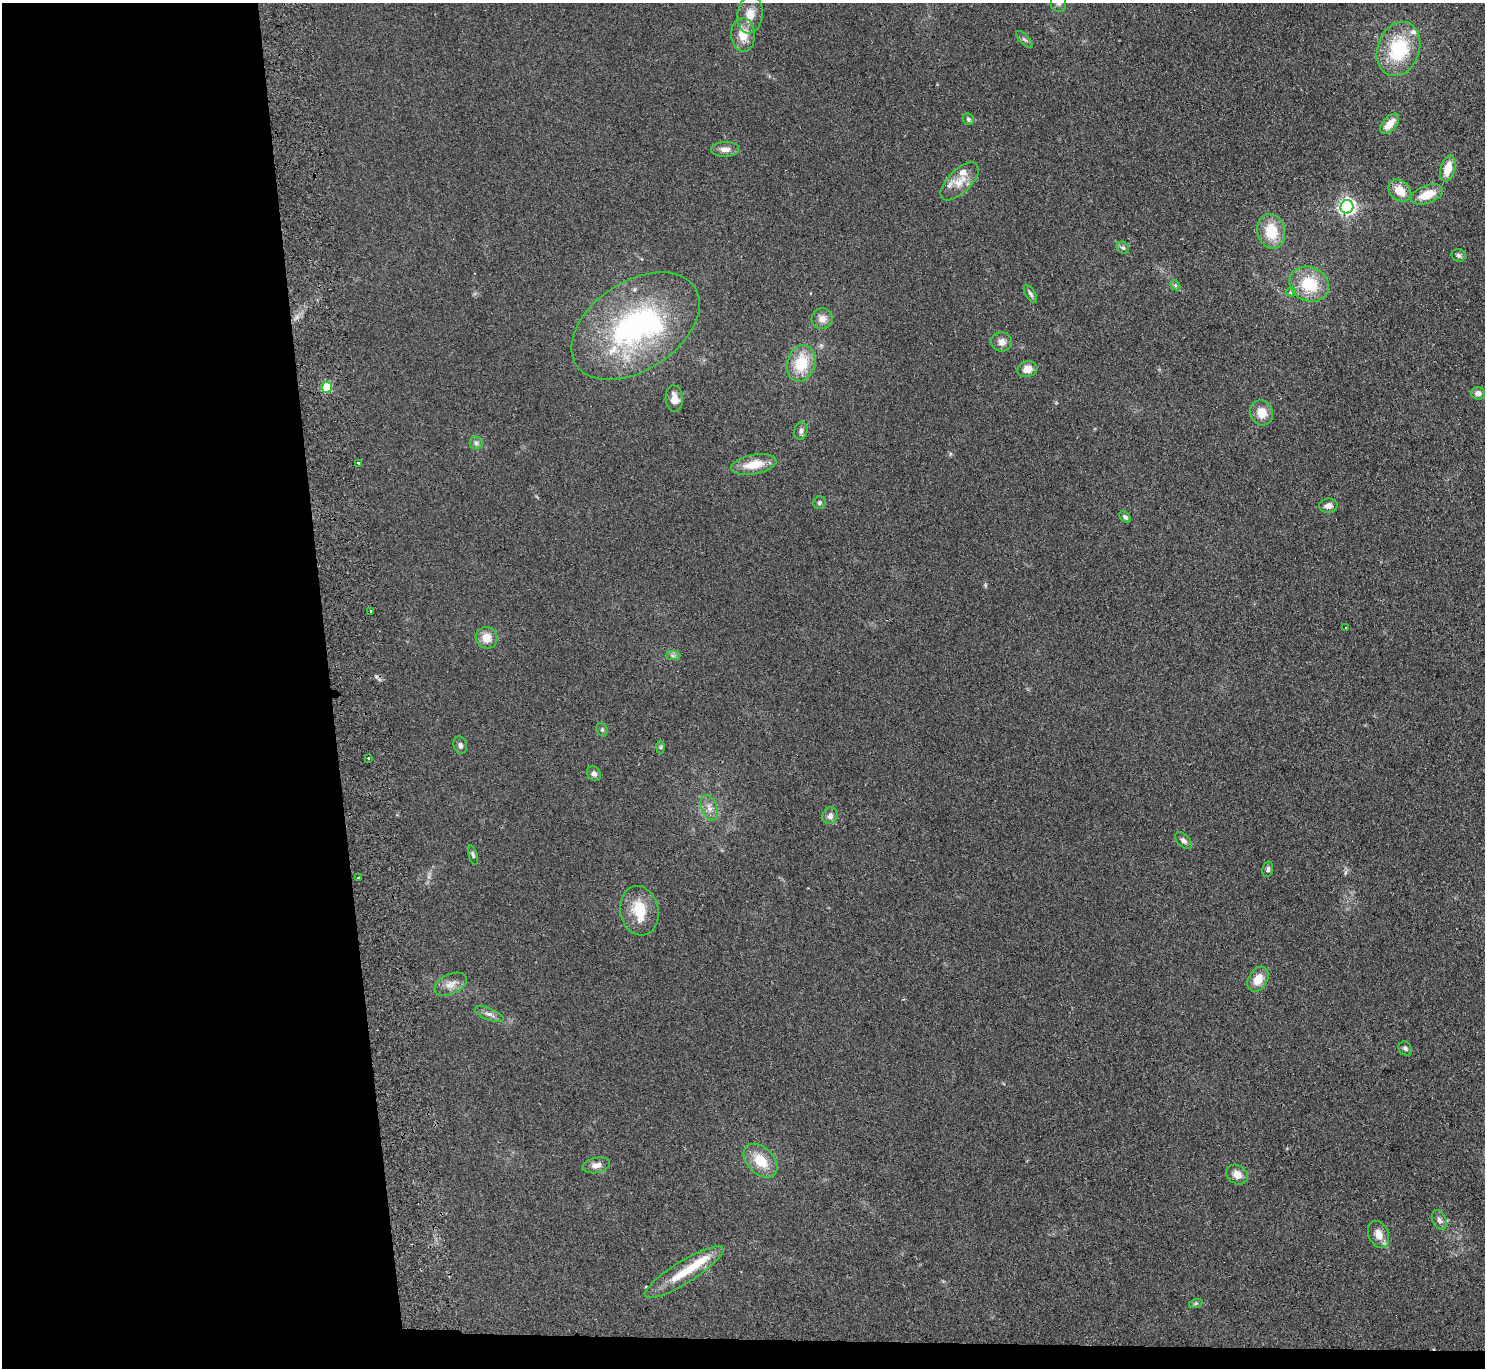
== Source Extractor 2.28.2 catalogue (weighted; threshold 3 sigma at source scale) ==
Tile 7 of 3 x 3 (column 1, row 3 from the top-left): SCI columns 56-1538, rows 203-1568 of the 4560 x 4425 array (HDU 1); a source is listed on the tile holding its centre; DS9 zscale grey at full resolution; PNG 1487 x 1370 px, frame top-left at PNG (2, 3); each listed source drawn as its Kron ellipse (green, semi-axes under 4 px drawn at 4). Shown black and unused: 24% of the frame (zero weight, under 2 of 3 exposures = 3% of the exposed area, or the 3 px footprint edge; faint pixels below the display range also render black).
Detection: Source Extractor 2.28.2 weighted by HDU 2 'WHT'; one run over the whole footprint, this tile lists its part. Background 0.155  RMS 0.011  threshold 0.0494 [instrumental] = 3 sigma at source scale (4.5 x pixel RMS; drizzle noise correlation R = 1.50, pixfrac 1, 0.05/0.05 arcsec/px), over >= 5 px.
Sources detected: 71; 1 inside a brighter object's white glare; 1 cosmic-ray / hot-pixel residue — neither listed nor drawn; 6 inside a brighter listed object's ellipse — not listed separately; the other 63 listed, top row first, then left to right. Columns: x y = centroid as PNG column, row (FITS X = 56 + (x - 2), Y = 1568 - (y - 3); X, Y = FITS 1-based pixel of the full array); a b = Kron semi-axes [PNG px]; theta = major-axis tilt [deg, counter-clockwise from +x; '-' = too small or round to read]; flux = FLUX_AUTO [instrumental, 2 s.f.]
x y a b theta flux
1059 3 9 7 -89 3.9
750 15 19 12 81 15
743 35 17 12 -87 17
1024 39 11 5 -44 2.7
1398 49 28 21 69 65
968 119 6 5 - 1.8
1390 124 12 7 48 13
725 149 14 7 1 7.2
1448 168 13 7 74 16
960 181 24 11 45 16
1400 191 12 9 -43 16
1427 194 17 9 20 19
1347 207 7 6 - 360
1271 231 18 13 -76 31
1123 248 6 5 - 2.2
1459 255 7 6 - 2.6
1309 284 20 17 -25 40
1175 285 6 4 -44 1.5
1291 292 5 4 - 4.4
1030 294 10 5 -59 2.9
822 319 10 10 - 7.8
635 326 71 44 34 230
1002 342 10 9 - 7.5
801 363 18 14 73 33
1027 369 10 8 15 9.2
327 387 5 5 - 54
1478 393 7 6 - 4.6
674 399 13 8 -86 9.7
1262 413 13 11 -68 15
801 431 9 6 74 3.4
476 443 6 6 - 2.7
358 463 3 3 - 3.2
754 465 23 9 10 20
819 503 6 6 - 2.3
1328 506 9 7 7 5.7
1125 517 7 4 -43 2.2
371 611 3 2 - 1.7
1346 628 2 2 - 1.1
486 638 11 10 - 12
673 656 7 4 0 2.3
602 730 7 5 -70 2
460 745 9 6 -72 3.2
661 747 6 4 88 1.4
369 758 3 3 - 2.8
594 774 8 6 -56 3.2
709 808 13 7 -69 6.4
830 816 8 7 - 5.1
1184 841 10 6 -43 3.8
473 855 10 4 -72 2
1268 869 8 5 75 2.5
358 877 3 2 - 1.4
639 911 25 19 -78 31
1258 979 13 9 60 15
451 984 17 10 26 8.7
489 1014 15 6 -23 4.7
1405 1048 7 6 - 2.7
761 1161 20 13 -46 25
596 1165 14 7 11 7.7
1237 1175 11 9 -32 9.3
1439 1220 10 6 -64 4.1
1379 1234 14 10 -66 11
684 1272 46 11 32 35
1196 1303 7 4 19 1.5
Isophote crosses this tile's border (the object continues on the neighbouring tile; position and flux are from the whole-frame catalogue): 1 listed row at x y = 1059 3